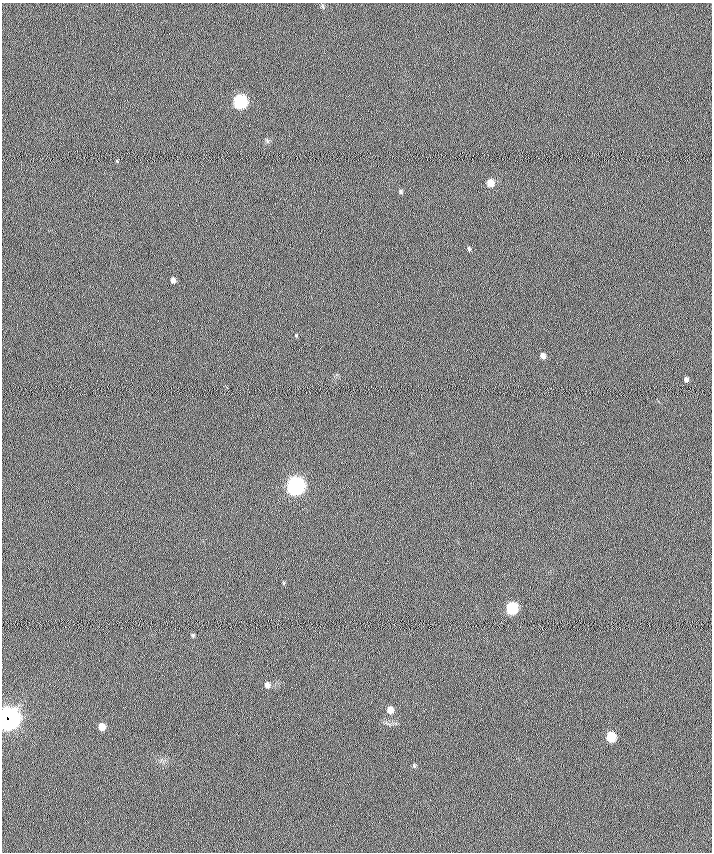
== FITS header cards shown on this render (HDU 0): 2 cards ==
NAXIS1  =                  710 /
NAXIS2  =                  850 /

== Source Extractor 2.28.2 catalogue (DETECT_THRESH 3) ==
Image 710 x 850 px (HDU 0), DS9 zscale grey, 1 PNG px = 1 image px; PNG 714 x 854 px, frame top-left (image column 1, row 850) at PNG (2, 3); no overlay
Background -0.0279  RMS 6.3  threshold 19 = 3 sigma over >= 5 px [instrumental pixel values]
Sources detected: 20; all 20 listed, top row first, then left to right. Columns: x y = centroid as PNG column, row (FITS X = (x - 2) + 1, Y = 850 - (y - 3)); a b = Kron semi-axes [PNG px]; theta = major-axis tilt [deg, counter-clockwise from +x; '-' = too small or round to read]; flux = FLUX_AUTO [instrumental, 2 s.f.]
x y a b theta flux
322 6 7 4 -72 620
240 101 7 7 - 76000
267 141 7 4 -71 680
490 183 6 6 - 5200
401 191 6 5 - 640
469 249 5 3 - 600
173 280 6 5 - 1500
296 335 5 3 - 350
543 356 6 5 - 1800
686 379 5 4 - 1100
296 486 8 7 - 240000
283 583 6 4 90 440
512 608 7 6 - 38000
193 635 6 5 - 600
267 685 7 6 - 1900
390 710 7 6 - 3400
8 718 10 9 - 420000
102 727 7 6 - 4100
611 737 7 6 - 17000
414 766 6 4 -70 620
At the frame edge (FLAGS 8, measured only in part): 1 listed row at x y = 8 718